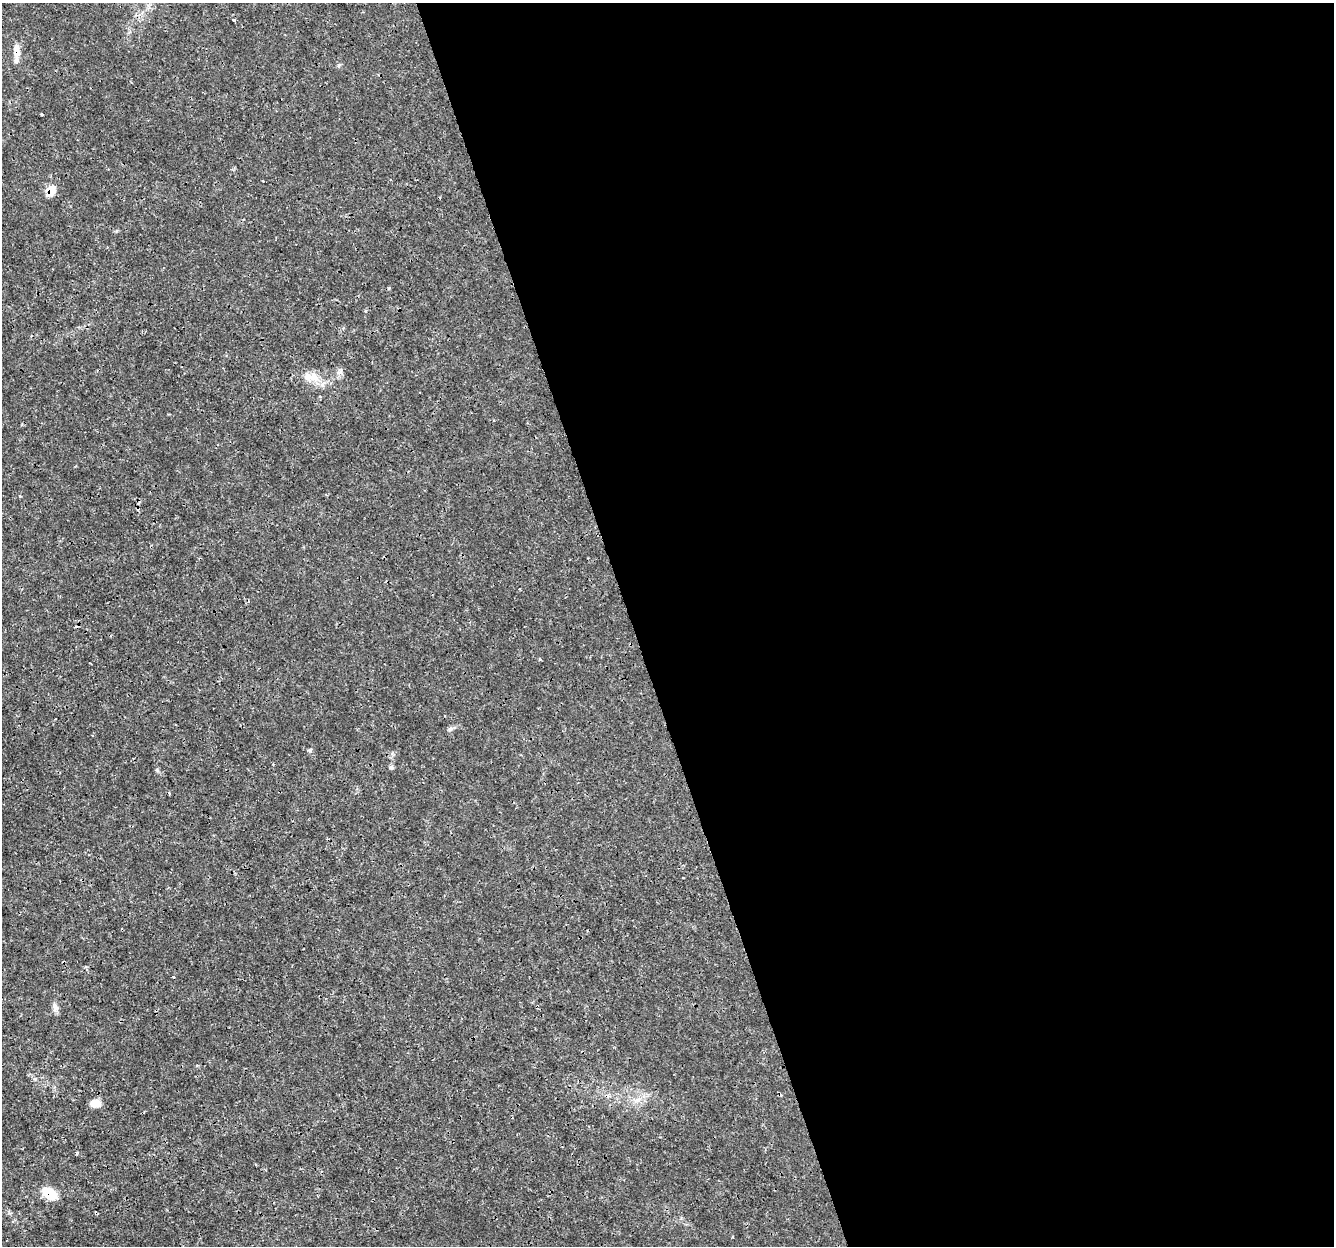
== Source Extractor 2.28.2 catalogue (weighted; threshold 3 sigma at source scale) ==
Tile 8 of 4 x 4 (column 4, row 2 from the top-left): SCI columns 3997-5328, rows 2550-3793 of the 5331 x 5145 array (HDU 1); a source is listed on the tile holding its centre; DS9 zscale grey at full resolution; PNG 1336 x 1248 px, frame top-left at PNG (2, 3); no overlay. Shown black and unused: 53% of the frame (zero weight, under 3 of 4 exposures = <1% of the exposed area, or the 3 px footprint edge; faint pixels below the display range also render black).
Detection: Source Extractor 2.28.2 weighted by HDU 2 'WHT'; one run over the whole footprint, this tile lists its part. Background 0.0019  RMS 8.0e-04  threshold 0.00358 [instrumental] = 3 sigma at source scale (4.5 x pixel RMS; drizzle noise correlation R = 1.50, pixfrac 1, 0.0396/0.0396 arcsec/px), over >= 5 px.
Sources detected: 14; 3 cosmic-ray / hot-pixel residue — not listed; the other 11 listed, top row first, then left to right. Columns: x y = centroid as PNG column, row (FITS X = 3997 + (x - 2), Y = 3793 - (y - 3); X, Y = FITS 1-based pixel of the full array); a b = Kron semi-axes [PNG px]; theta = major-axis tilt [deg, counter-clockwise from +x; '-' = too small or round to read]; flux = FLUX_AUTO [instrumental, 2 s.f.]
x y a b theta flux
234 20 4 3 - 0.18
17 52 25 6 89 0.74
42 114 3 3 - 0.12
50 191 8 6 70 1.5
310 377 26 11 -4 1.3
450 729 7 5 23 0.19
310 750 5 5 - 0.13
391 767 7 4 -9 0.13
55 1008 12 7 -79 0.34
95 1103 11 8 -6 0.8
49 1193 16 9 -37 2
Overlapping masked pixels (flux is a lower limit): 3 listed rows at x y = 17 52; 50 191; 49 1193
Unlisted compact peaks at least as high as the median listed source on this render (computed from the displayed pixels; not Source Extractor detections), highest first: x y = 157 770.